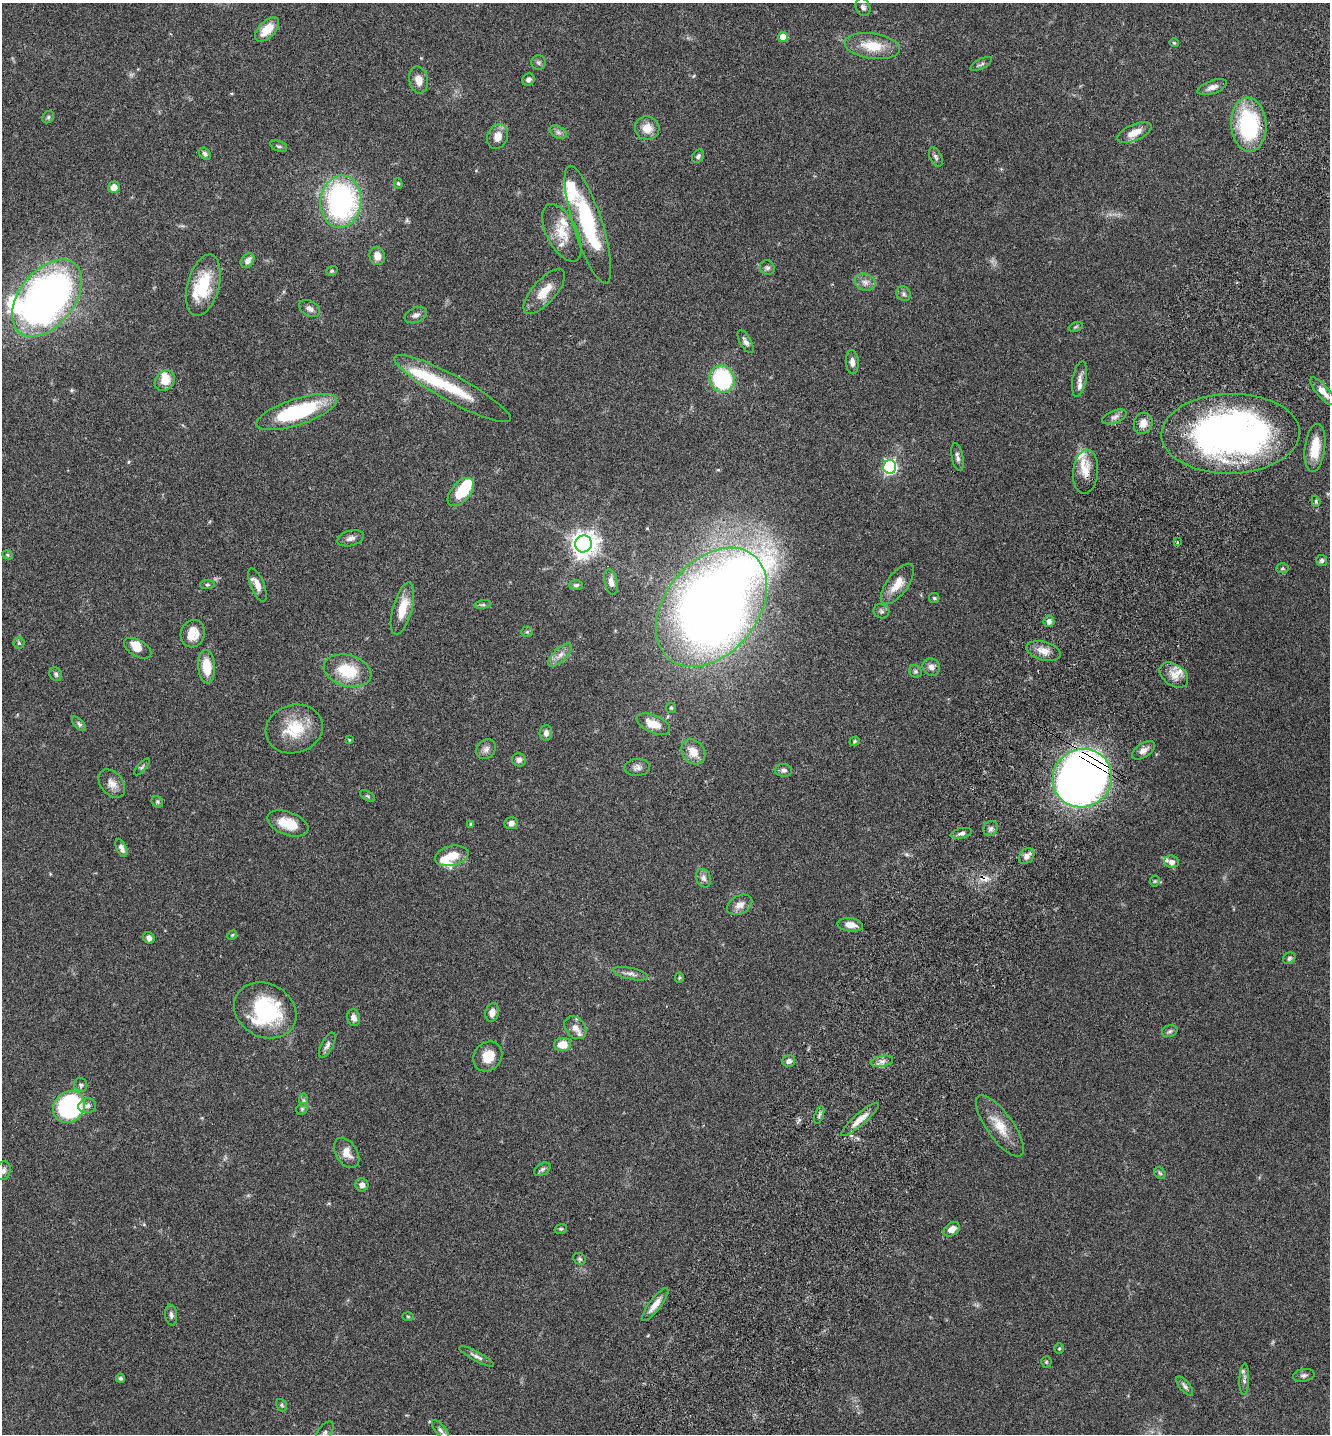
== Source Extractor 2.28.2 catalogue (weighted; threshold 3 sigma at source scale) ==
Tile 10 of 4 x 4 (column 2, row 3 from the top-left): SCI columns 1529-2856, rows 1468-2899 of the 5849 x 5796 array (HDU 1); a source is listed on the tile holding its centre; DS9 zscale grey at full resolution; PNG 1332 x 1436 px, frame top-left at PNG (2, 3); each listed source drawn as its Kron ellipse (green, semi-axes under 4 px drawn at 4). Shown black and unused: <1% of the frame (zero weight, under 3 of 6 exposures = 3% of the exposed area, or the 3 px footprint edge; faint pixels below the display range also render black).
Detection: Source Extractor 2.28.2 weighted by HDU 2 'WHT'; one run over the whole footprint, this tile lists its part. Background 0.0659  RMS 0.0031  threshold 0.0126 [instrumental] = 3 sigma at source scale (4.09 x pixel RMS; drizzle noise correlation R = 1.36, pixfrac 0.8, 0.05/0.05 arcsec/px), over >= 5 px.
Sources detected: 180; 3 inside a brighter object's white glare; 1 cosmic-ray / hot-pixel residue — neither listed nor drawn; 18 inside a brighter listed object's ellipse — not listed separately; the other 158 listed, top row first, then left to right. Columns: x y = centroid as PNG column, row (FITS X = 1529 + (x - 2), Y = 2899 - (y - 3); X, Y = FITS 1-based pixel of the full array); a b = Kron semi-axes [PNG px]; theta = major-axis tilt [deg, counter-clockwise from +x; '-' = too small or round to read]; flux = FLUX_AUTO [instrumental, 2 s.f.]
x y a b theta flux
863 7 9 7 -62 0.95
267 29 15 8 45 5.2
783 37 5 5 - 4.7
1174 43 5 4 - 0.36
872 46 28 12 -7 7.7
538 63 7 7 - 0.7
981 64 12 5 28 0.73
419 80 13 9 -78 2.7
528 80 6 6 - 0.92
1212 87 15 6 20 1.8
48 117 6 5 - 0.55
1249 125 27 17 -86 28
647 128 12 12 - 3.7
558 132 9 6 -29 0.95
1134 132 18 8 23 3.7
498 137 12 10 69 2.9
279 146 9 5 -17 0.64
205 154 7 5 -48 0.73
698 156 7 5 54 0.76
936 157 10 6 -65 0.8
398 183 5 4 - 0.43
114 187 6 5 - 2.1
341 202 26 20 84 61
588 225 62 14 -72 26
562 233 31 15 -63 6.5
377 256 9 7 -78 2.5
247 261 8 6 55 1.6
767 268 8 7 - 0.79
332 271 6 4 20 0.43
865 282 11 8 -18 1.7
203 285 31 16 75 13
544 291 28 11 48 5.2
904 294 8 6 -51 0.81
47 298 44 27 52 160
310 309 11 7 -31 1.4
416 315 11 7 23 1.2
1076 327 7 4 20 0.47
745 342 13 5 -60 1.1
852 362 12 6 -86 1.5
722 379 14 12 -66 27
1079 379 18 7 80 1.7
165 381 11 9 46 3.6
452 389 66 13 -28 13
1323 391 17 6 -48 2.9
297 412 42 13 18 26
1114 417 13 6 22 1.2
1143 423 11 9 67 2.6
1230 434 69 40 1 140
1315 448 24 10 83 6.8
957 457 14 5 -79 1.1
890 467 7 6 - 53
1086 472 22 12 85 3.9
461 492 17 9 49 9.5
1316 501 6 4 -71 0.4
351 538 14 7 14 1.4
1177 542 4 3 - 0.3
583 544 8 8 - 280
7 555 5 4 - 0.34
1322 561 5 5 - 0.72
1282 568 6 5 - 0.44
611 582 13 6 -79 1.7
897 584 24 10 53 4.1
207 585 7 4 5 0.43
257 585 18 7 -68 2.6
576 585 7 5 2 0.64
934 598 5 5 - 0.38
483 605 8 4 8 0.54
711 607 67 46 51 340
402 609 27 9 75 6.1
881 611 8 7 - 0.75
1049 621 6 5 - 1.2
527 632 5 5 - 0.43
193 634 14 12 70 4
19 643 5 5 - 0.45
138 648 15 8 -30 3
1044 651 17 9 -15 2.9
560 655 15 6 44 1.9
206 667 17 8 -85 6.2
931 667 9 8 - 1.4
347 671 24 15 -15 11
915 671 7 6 - 0.56
56 674 7 6 - 0.66
1174 675 16 10 -36 3
671 708 5 5 - 0.4
79 724 9 4 -46 0.67
653 724 18 9 -23 4.6
294 729 29 24 16 11
546 733 8 6 85 1.3
349 740 3 3 - 0.24
855 741 5 4 - 0.45
486 749 11 9 47 1.3
1143 750 13 7 33 1.8
693 752 14 10 -51 3.9
519 760 7 6 - 1.1
142 767 10 4 48 0.56
637 767 12 8 5 1.3
784 770 8 6 -2 0.94
1082 778 30 29 - 300
112 784 16 11 -50 2.4
367 796 8 4 -33 0.44
157 802 6 5 - 0.46
288 823 21 11 -20 7
511 823 6 6 - 1.5
471 824 4 3 - 0.69
991 828 8 7 - 0.92
961 833 11 5 12 0.92
121 848 10 5 -65 1.2
452 856 17 10 12 4.8
1027 856 9 6 47 1.8
1172 862 7 6 - 1.3
703 878 9 7 -67 1.2
1155 881 5 5 - 0.4
740 905 13 9 28 2.2
850 925 13 6 -7 2.4
232 935 5 4 - 0.33
149 938 6 5 - 1.3
1289 958 6 5 - 0.7
630 974 18 5 -12 1.4
679 978 5 4 - 0.36
265 1010 32 26 -28 26
492 1012 9 6 75 2
354 1018 8 6 -75 1.5
575 1028 13 9 -50 2.1
1170 1031 8 5 17 0.66
563 1044 8 6 1 4.3
327 1045 14 6 62 1.1
488 1056 16 13 50 5.3
789 1061 6 5 - 1.2
882 1061 11 5 11 1.3
81 1085 7 6 - 0.69
304 1100 7 4 -89 0.59
87 1106 9 7 10 1.1
69 1107 17 15 46 46
302 1109 6 5 - 0.53
819 1115 9 4 72 0.7
860 1119 24 6 41 2.9
1000 1126 36 13 -54 6.3
347 1153 17 10 -58 2.9
542 1169 9 5 32 0.69
3 1171 9 7 74 1.2
1160 1173 6 5 - 0.48
362 1185 6 6 - 1.4
561 1229 6 4 18 0.4
952 1229 9 6 35 2.2
580 1259 7 5 -32 0.54
655 1305 20 6 52 2.8
171 1315 10 6 -83 0.89
408 1316 6 3 -2 0.32
1059 1349 5 4 - 0.35
477 1356 19 4 -28 1.2
1046 1362 5 5 - 0.37
1304 1375 11 6 10 0.86
120 1378 4 4 - 0.61
1244 1379 16 5 88 0.99
1185 1386 12 5 -51 0.93
282 1405 7 5 -60 0.51
440 1430 12 5 -51 1
324 1433 13 6 57 1.5
Overlapping masked pixels (flux is a lower limit): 1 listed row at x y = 1082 778
Isophote crosses this tile's border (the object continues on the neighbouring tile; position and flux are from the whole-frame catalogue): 2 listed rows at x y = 3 1171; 324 1433